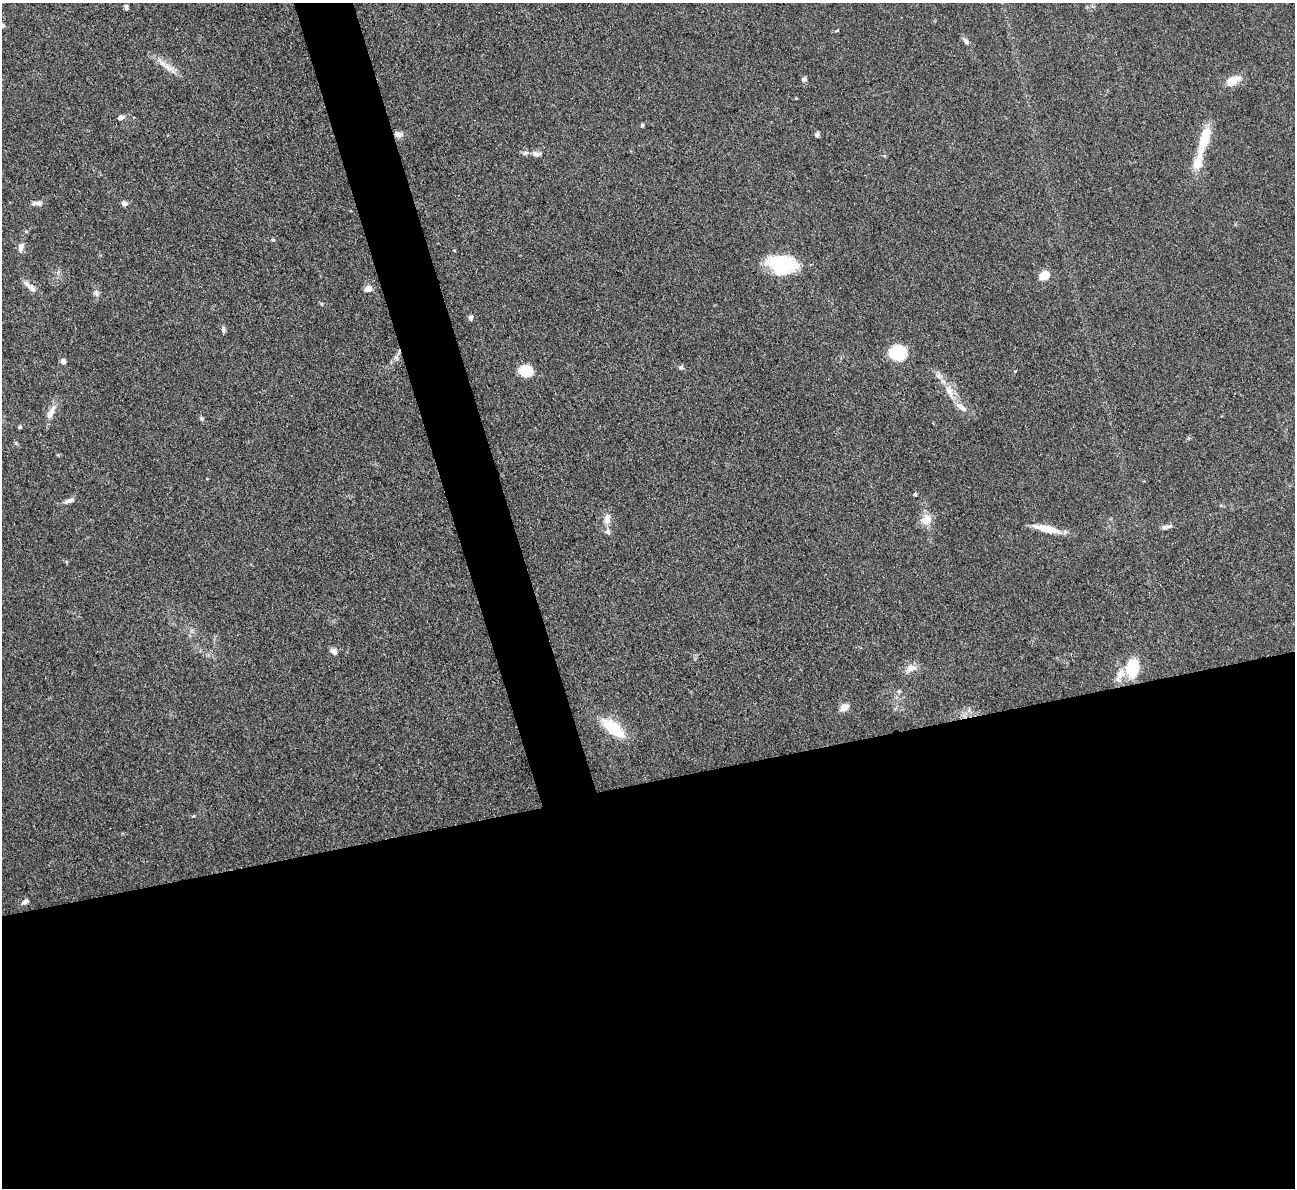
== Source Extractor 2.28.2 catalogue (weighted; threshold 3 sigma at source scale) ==
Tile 15 of 4 x 4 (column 3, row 4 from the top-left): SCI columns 2585-3877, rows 265-1450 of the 5170 x 5151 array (HDU 1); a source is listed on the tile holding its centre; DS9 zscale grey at full resolution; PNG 1297 x 1190 px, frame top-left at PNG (2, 3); no overlay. Shown black and unused: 37% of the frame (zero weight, under 3 of 4 exposures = <1% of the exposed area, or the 3 px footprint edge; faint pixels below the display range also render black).
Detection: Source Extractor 2.28.2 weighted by HDU 2 'WHT'; one run over the whole footprint, this tile lists its part. Background 0.105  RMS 0.006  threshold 0.0269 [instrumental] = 3 sigma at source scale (4.5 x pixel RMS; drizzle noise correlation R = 1.50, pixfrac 1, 0.05/0.05 arcsec/px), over >= 5 px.
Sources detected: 51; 4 inside a brighter listed object's ellipse — not listed separately; the other 47 listed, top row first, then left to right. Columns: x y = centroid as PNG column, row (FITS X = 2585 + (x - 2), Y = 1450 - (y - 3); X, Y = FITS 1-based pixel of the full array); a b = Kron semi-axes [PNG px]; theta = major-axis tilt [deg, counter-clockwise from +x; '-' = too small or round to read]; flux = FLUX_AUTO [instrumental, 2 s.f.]
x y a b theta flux
126 7 9 4 85 1.3
837 30 5 3 - 0.59
966 41 11 5 -43 1.8
168 67 18 7 -32 5.5
804 79 8 5 -10 1.3
1233 80 20 11 27 6.5
121 117 7 5 21 2.5
642 125 5 4 - 0.76
398 134 11 8 -11 2.9
817 134 6 5 - 1.4
1204 139 41 12 74 16
536 154 12 7 -7 2.9
39 203 8 7 - 2.1
124 203 7 6 - 2.1
273 240 5 3 - 0.63
21 248 13 7 81 3.4
781 264 28 18 -11 43
1044 275 14 10 26 5.9
30 287 24 6 -41 4.3
368 289 7 6 - 4.5
96 293 10 6 -68 2
471 318 7 5 -88 1.5
223 330 8 5 -83 1.4
897 353 17 14 6 20
396 357 9 6 79 2.2
63 361 6 6 - 1.8
681 367 6 6 - 1.3
526 371 14 11 -4 13
950 392 24 8 -62 8.4
51 412 21 8 64 5.4
201 419 6 5 - 1
20 427 5 4 - 0.95
915 495 4 4 - 0.97
70 500 14 6 23 2.8
607 518 15 8 82 4.5
926 519 14 12 32 7.3
1166 527 14 5 11 2.2
1047 529 30 7 -13 12
333 651 10 7 -33 2.3
911 668 15 9 9 4.8
1132 668 13 9 86 34
1120 674 16 10 54 5.9
899 691 5 5 - 0.91
844 707 10 7 35 5.1
613 728 25 11 -38 25
193 816 4 3 - 0.53
25 902 9 6 33 2
Overlapping masked pixels (flux is a lower limit): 1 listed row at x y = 398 134